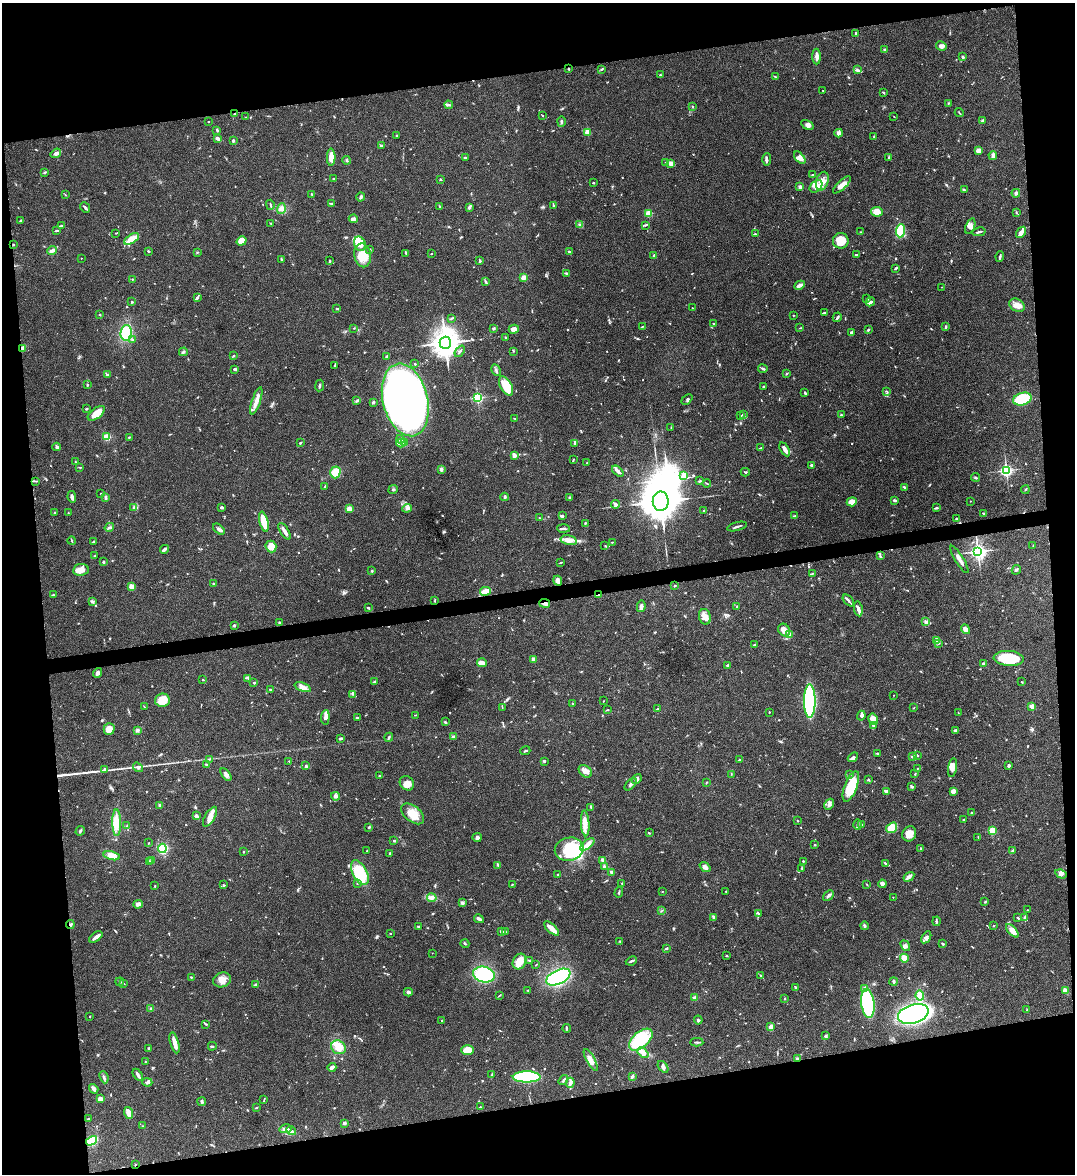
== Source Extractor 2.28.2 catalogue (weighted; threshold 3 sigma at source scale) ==
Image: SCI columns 134-4423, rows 2-4686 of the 4665 x 4686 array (HDU 1 of 3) = the unmasked area's bounding box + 8 px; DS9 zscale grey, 4 x 4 block average (1 PNG px = mean of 4 x 4 image px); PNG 1077 x 1176 px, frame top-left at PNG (2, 3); each listed source drawn as its Kron ellipse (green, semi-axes under 4 px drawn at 4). Shown black and unused: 19% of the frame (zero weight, under 3 of 4 exposures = <1% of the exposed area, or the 3 px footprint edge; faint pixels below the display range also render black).
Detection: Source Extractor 2.28.2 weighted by HDU 2 'WHT'. Background 0.0555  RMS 0.0047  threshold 0.021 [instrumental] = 3 sigma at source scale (4.5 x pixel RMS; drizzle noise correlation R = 1.50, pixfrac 1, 0.05/0.05 arcsec/px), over >= 5 px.
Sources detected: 924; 2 too faint to see at this stretch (4 x 4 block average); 3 inside a brighter object's white glare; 7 cosmic-ray / hot-pixel residue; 2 long thin detections or spike segments (spike, bleed or trail) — neither listed nor drawn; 24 coinciding with a brighter row at this scale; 43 inside a brighter listed object's ellipse — not listed separately; of the other 843, all 500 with FLUX_AUTO >= 1.52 (the completeness limit of this list) listed and drawn (343 fainter detections not listed), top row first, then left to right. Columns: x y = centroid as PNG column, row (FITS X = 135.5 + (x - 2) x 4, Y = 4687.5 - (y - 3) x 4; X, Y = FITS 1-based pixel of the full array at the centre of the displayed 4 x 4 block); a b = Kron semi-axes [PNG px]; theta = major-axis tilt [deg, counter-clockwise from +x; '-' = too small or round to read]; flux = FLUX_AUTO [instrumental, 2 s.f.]
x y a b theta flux
856 33 3 2 - 3.5
941 46 5 4 - 10
885 50 2 2 - 16
817 57 8 2 -88 15
963 57 2 2 - 5.8
569 69 2 2 - 5.3
601 69 3 2 - 2.8
857 70 4 3 - 4.4
660 75 3 2 - 2.6
775 77 4 2 - 2.6
823 91 2 2 - 1.6
884 93 2 2 - 2.3
948 103 2 2 - 3
449 105 4 2 - 4.5
692 106 2 2 - 2.2
959 113 4 2 - 2.4
234 114 2 2 - 1.8
542 115 2 2 - 1.8
894 116 2 2 - 1.7
246 117 2 2 - 1.8
561 121 5 2 - 4.9
982 121 2 2 - 21
208 122 2 2 - 4.5
807 125 7 4 -32 9.1
217 130 3 2 - 4.8
587 132 2 2 - 76
839 133 4 4 - 10
397 136 2 2 - 1.7
874 136 3 2 - 1.8
217 138 4 2 - 16
233 140 4 2 - 3.4
381 146 3 2 - 1.6
978 151 3 3 - 14
56 153 5 3 - 10
993 156 4 3 - 8.2
331 157 8 3 90 42
889 157 3 2 - 1.7
465 158 3 2 - 4.5
800 158 7 3 -50 13
767 159 6 2 87 6.6
347 160 4 2 - 2.8
665 163 2 2 - 1.7
671 163 4 3 - 11
45 172 2 2 - 2.8
812 174 3 2 - 1.7
333 179 3 2 - 1.9
440 180 2 2 - 2.4
822 181 9 6 73 27
593 183 3 2 - 2.1
842 185 11 3 43 24
816 186 7 5 46 21
800 187 2 2 - 13
964 190 4 2 - 4.7
1016 193 4 3 - 8
312 194 3 2 - 2.4
65 195 3 2 - 1.7
361 197 4 2 - 5.5
331 203 3 2 - 3.4
270 205 5 2 - 3.6
553 205 2 2 - 1.9
440 206 2 2 - 1.9
85 207 6 2 -52 6.3
469 207 4 3 - 7.4
281 209 5 4 - 9.9
877 212 6 5 - 30
1016 212 3 2 - 2.1
649 213 2 2 - 130
353 219 4 3 - 11
21 220 3 2 - 1.9
271 223 2 2 - 2.2
580 224 4 2 - 2.8
645 225 4 2 - 3.1
62 226 4 2 - 2.8
970 226 8 4 69 14
56 231 4 2 - 4.2
900 231 6 4 85 72
861 232 2 2 - 1.9
979 232 7 2 12 6.6
1021 232 6 3 55 14
116 233 2 2 - 1.5
755 234 2 2 - 3
132 239 8 3 31 62
242 241 5 4 - 33
841 241 8 8 - 51
360 244 7 5 -70 27
13 245 2 2 - 2.5
370 249 3 2 - 2.1
52 251 5 2 - 13
148 251 2 2 - 3.8
197 252 3 2 - 1.5
569 252 2 2 - 3.5
406 253 3 2 - 2.3
431 254 2 2 - 2.2
363 255 12 8 -80 50
654 255 3 2 - 2.7
856 255 3 2 - 3.7
1000 256 5 2 - 4.8
81 258 2 2 - 3.1
281 259 2 2 - 4.3
330 261 3 2 - 3.4
480 261 3 2 - 3.7
896 268 3 2 - 5.3
567 273 2 2 - 2.7
523 277 2 2 - 75
132 279 2 2 - 1.8
486 282 3 2 - 2.9
799 285 5 2 - 15
942 287 2 2 - 1.8
197 298 4 2 - 3.9
867 299 2 2 - 2.3
131 302 4 2 - 3.3
870 302 5 4 - 7.3
1017 305 8 6 -30 22
692 308 2 2 - 1.8
337 309 3 2 - 3.3
824 313 2 2 - 3.1
100 315 2 2 - 1.6
793 315 2 2 - 4.7
837 317 5 2 - 6.2
451 318 4 2 - 2.7
713 324 2 2 - 1.7
642 327 3 2 - 1.9
945 327 3 2 - 3.4
354 328 2 2 - 1.9
494 328 2 2 - 1.6
800 328 3 2 - 1.6
514 329 5 4 - 15
868 330 3 2 - 2.3
126 333 8 6 86 99
851 333 4 3 - 4.7
505 338 3 2 - 3.1
132 339 3 2 - 2.7
445 343 6 5 - 3500
23 348 3 2 - 18
460 351 6 2 50 5.4
513 351 3 2 - 1.8
183 352 4 2 - 3.4
233 356 2 2 - 2.6
387 356 4 2 - 5.7
415 364 2 2 - 2.8
335 365 4 2 - 3.3
235 369 3 2 - 5.4
763 369 4 2 - 5.3
496 370 6 2 -63 5.1
786 374 3 2 - 2.7
108 375 3 2 - 5.8
87 385 2 2 - 4.4
320 386 6 2 82 4.2
506 386 10 5 -61 78
764 387 2 2 - 5.5
886 391 3 2 - 2.2
805 393 2 2 - 5.4
477 398 2 2 - 460
687 399 6 2 42 3.8
1022 399 9 6 17 140
405 400 37 22 -76 2200
256 401 14 3 71 27
357 401 3 2 - 3
373 402 3 3 - 4.8
86 409 3 2 - 3.2
96 413 10 5 38 38
743 414 3 2 - 3.3
841 415 2 2 - 8.6
741 416 2 2 - 3.2
515 418 4 2 - 1.8
671 428 3 2 - 1.7
107 437 4 3 - 29
129 437 3 2 - 2.3
400 439 4 2 - 4.2
300 443 2 2 - 4
401 443 5 2 - 6.8
405 443 3 3 - 4.1
575 443 3 2 - 4.1
57 447 4 3 - 5.1
761 448 4 2 - 3.3
785 449 8 3 -60 18
514 455 4 3 - 16
573 460 4 2 - 2
75 462 2 2 - 1.8
587 462 2 2 - 2.3
811 465 2 2 - 4
80 467 4 2 - 2.2
441 469 4 3 - 5.9
1006 470 2 2 - 630
618 471 7 3 -40 9.2
335 472 6 5 - 35
745 472 4 2 - 2.8
684 475 3 3 - 9.5
975 477 4 2 - 2.8
36 481 4 2 - 3.5
700 481 3 2 - 3.4
707 483 4 2 - 2.4
325 486 3 2 - 1.7
904 487 2 2 - 5.2
393 489 5 2 - 3.7
1025 490 4 2 - 1.7
101 494 3 2 - 1.9
72 497 6 2 -83 8.9
105 497 3 2 - 7.1
505 497 4 2 - 6.9
569 497 2 2 - 7.4
894 500 2 2 - 8.2
661 501 10 8 89 11000
970 501 2 2 - 1.5
852 502 5 4 - 20
616 504 4 2 - 8.7
133 507 2 2 - 2.2
221 507 3 2 - 2
407 508 5 2 - 3.6
936 508 3 2 - 3
349 509 3 3 - 17
704 511 2 2 - 2.6
55 512 2 2 - 9.6
68 513 2 2 - 2.1
983 513 3 2 - 2.8
562 516 3 2 - 6.9
794 516 3 2 - 3.5
539 518 2 2 - 1.9
956 519 3 2 - 4.6
264 522 10 4 -76 69
585 523 3 2 - 2.4
737 526 10 2 15 6.9
109 527 5 2 - 5.2
564 528 6 2 -4 6.6
219 529 7 3 -40 8.9
285 531 9 2 -59 16
569 540 8 4 -13 19
72 541 4 2 - 2.4
94 541 3 2 - 3.2
612 542 3 2 - 1.7
605 546 3 2 - 1.5
1033 546 2 2 - 1.6
271 547 6 5 - 33
164 549 4 2 - 12
978 551 3 3 - 950
94 556 3 2 - 1.9
880 556 3 2 - 2.9
959 559 16 3 -58 16
103 562 3 2 - 2.9
561 562 2 2 - 1.6
81 570 8 5 8 23
1016 570 5 2 - 3.9
372 571 2 2 - 4.3
812 573 2 2 - 1.9
558 581 5 3 - 15
214 584 3 2 - 3.1
675 586 2 2 - 3
132 587 4 3 - 19
485 591 5 2 - 49
53 595 3 2 - 2.8
598 595 3 2 - 2.6
435 600 3 2 - 2
92 601 3 2 - 3.4
848 601 7 2 -46 6.4
545 603 5 3 - 10
641 606 5 3 - 9.5
737 606 3 2 - 1.9
368 608 3 2 - 2.7
858 609 7 3 -79 10
705 617 8 6 -74 19
926 621 4 2 - 3.8
280 623 3 2 - 3.8
234 625 3 2 - 3.3
965 629 5 3 - 20
784 630 6 5 - 23
789 635 3 2 - 4.2
936 641 3 2 - 3
938 643 3 2 - 1.8
755 645 3 2 - 4.9
1009 658 15 7 -4 120
533 659 3 3 - 9.7
482 663 5 3 - 21
984 664 2 2 - 7.7
727 666 3 2 - 5.1
97 673 5 4 - 9.1
248 679 3 2 - 1.8
203 680 2 2 - 2.2
374 682 3 2 - 4.3
1022 682 3 2 - 1.6
254 683 2 2 - 10
303 687 8 4 -22 14
271 690 3 2 - 3.8
353 694 2 2 - 2.3
894 695 2 2 - 1.7
162 700 7 6 - 52
603 701 2 2 - 1.9
810 701 17 6 -90 480
573 704 2 2 - 3
1032 706 2 2 - 60
144 707 3 2 - 1.7
502 707 3 2 - 1.7
658 708 3 2 - 1.7
914 708 3 2 - 1.7
608 710 2 2 - 1.8
769 712 2 2 - 3.3
958 713 3 2 - 1.7
415 715 3 2 - 1.6
861 716 5 2 - 4.6
325 717 7 3 84 13
357 718 3 2 - 2.6
873 719 6 4 -79 25
445 722 4 2 - 3
874 725 3 3 - 6.1
109 729 5 5 - 31
137 730 3 3 - 6.5
956 730 4 2 - 4.7
389 737 4 2 - 5.1
453 737 3 3 - 7.9
340 739 3 2 - 5.8
525 751 5 2 - 3.4
878 753 4 2 - 3.4
917 755 2 2 - 1.8
912 756 3 2 - 3.1
853 757 6 3 41 5.6
209 759 3 2 - 2.6
739 760 3 2 - 3.1
289 761 2 2 - 3.4
544 761 3 2 - 4.4
206 764 3 2 - 3.6
1009 765 3 3 - 6.1
306 766 2 2 - 6.2
138 767 5 4 - 6.2
952 768 9 4 80 13
105 769 3 3 - 9.2
917 769 2 2 - 1.7
585 771 7 5 -40 17
226 774 7 3 -55 10
731 774 2 2 - 1.6
850 774 2 2 - 2.5
915 774 3 2 - 1.9
380 776 2 2 - 1.5
637 779 5 4 - 10
869 780 2 2 - 3
706 782 3 2 - 1.7
407 783 8 6 -46 22
631 784 7 3 47 7.1
851 786 16 6 68 120
912 787 4 2 - 4.8
886 791 4 3 - 8.1
953 791 4 3 - 14
336 796 4 4 - 8.1
829 804 6 3 60 8.2
160 805 2 2 - 20
591 807 3 2 - 2.3
971 813 3 2 - 2.8
413 814 13 7 -39 43
196 816 4 3 - 7.1
210 817 11 5 60 23
964 820 3 2 - 1.7
797 821 3 2 - 2
117 823 13 4 -89 29
585 823 13 4 -86 25
861 824 3 2 - 2.6
858 825 5 2 - 6.1
127 826 3 2 - 2.5
369 827 2 2 - 4.4
892 828 6 4 34 63
80 831 5 2 - 6.2
992 831 2 2 - 150
649 833 2 2 - 1.5
909 834 8 6 58 28
477 837 5 4 - 6.3
978 837 3 2 - 1.7
393 841 3 2 - 3
148 843 3 2 - 1.7
587 844 8 4 39 18
815 845 2 2 - 3.9
162 848 4 4 - 160
921 848 2 2 - 7.7
569 849 14 11 12 96
367 851 2 2 - 1.7
1012 851 3 2 - 2.4
243 852 2 2 - 5.7
390 853 3 2 - 2.4
112 856 8 4 -13 34
151 860 2 2 - 2.1
603 860 3 3 - 9
803 861 2 2 - 6
150 862 4 2 - 3.4
885 863 4 2 - 3.2
498 865 3 2 - 2.7
604 867 3 2 - 8.3
705 867 6 4 -37 11
802 868 4 2 - 1.8
612 872 3 2 - 12
360 873 13 7 -62 160
558 874 2 2 - 3.2
1061 874 6 3 -29 8.8
909 877 6 3 33 7.7
622 883 2 2 - 2.4
357 884 2 2 - 1.9
512 884 2 2 - 2.4
882 884 4 3 - 12
224 885 4 2 - 2.7
867 885 3 2 - 1.9
155 886 3 2 - 1.8
662 891 2 2 - 1.9
726 891 2 2 - 1.6
619 892 5 2 - 3.1
828 895 6 3 43 8
893 897 2 2 - 2.9
432 898 5 4 - 11
985 902 2 2 - 3
462 903 4 3 - 4.2
138 904 4 3 - 17
662 910 3 2 - 1.6
1028 910 3 2 - 1.7
758 913 2 2 - 1.7
1025 917 2 2 - 1.8
714 918 3 2 - 3
1018 918 3 2 - 2.9
479 919 5 2 - 8
936 921 5 2 - 3.7
70 925 4 2 - 6.1
418 926 3 2 - 3
864 926 4 3 - 4.2
993 926 3 2 - 1.5
551 928 9 3 -44 41
501 931 4 2 - 8.8
1012 931 8 4 -47 17
506 932 4 2 - 3.2
390 933 2 2 - 1.7
96 937 7 3 36 16
926 937 6 4 57 8.2
620 941 2 2 - 1.8
465 944 4 2 - 3
943 944 2 2 - 4.5
905 946 6 4 -52 8.5
666 948 3 2 - 3.6
432 953 2 2 - 1.9
727 956 2 2 - 3.2
904 958 4 4 - 24
529 960 3 2 - 1.9
519 961 8 6 61 32
631 961 6 2 24 5.3
536 965 3 2 - 1.5
484 975 11 8 -13 270
761 976 3 2 - 2.4
191 977 3 2 - 2.3
558 977 13 7 26 300
222 980 9 7 17 24
120 982 4 2 - 3.3
894 982 4 2 - 2.8
124 983 3 2 - 1.9
256 985 3 2 - 6.4
796 987 4 2 - 3.1
865 988 2 2 - 27
528 990 2 2 - 1.7
1065 990 3 3 - 19
408 992 4 4 - 6
500 995 4 2 - 2.1
920 996 5 4 - 33
695 998 3 2 - 12
785 999 2 2 - 2.1
868 1004 14 6 -83 300
151 1009 3 3 - 5.2
1027 1010 2 2 - 1.6
913 1014 16 9 16 650
90 1016 2 2 - 1.8
442 1020 2 2 - 4.4
698 1020 4 2 - 4.6
206 1024 3 2 - 2
771 1027 3 2 - 19
567 1028 4 2 - 2.9
825 1036 3 2 - 4.4
641 1040 14 8 41 180
697 1042 6 2 -2 4.5
175 1043 11 3 -75 28
212 1046 4 2 - 2.9
338 1047 8 6 -34 31
149 1048 3 2 - 3.3
468 1050 6 5 - 35
643 1052 6 4 -43 21
798 1059 3 2 - 8.2
591 1060 12 4 -62 19
145 1062 2 2 - 1.5
332 1067 4 2 - 10
663 1067 6 4 -50 8.4
138 1075 7 2 -58 10
492 1075 3 2 - 2.7
632 1076 4 2 - 5
104 1077 6 2 -67 6
527 1077 14 5 0 290
563 1080 5 2 - 4.5
147 1082 5 3 - 6.8
570 1083 5 4 - 8.1
94 1089 5 3 - 12
100 1099 4 3 - 13
264 1099 3 2 - 2.2
202 1102 4 3 - 4.4
480 1107 2 2 - 2.8
256 1108 2 2 - 2.4
128 1113 6 4 -72 19
88 1119 3 2 - 1.7
344 1123 3 3 - 6.6
143 1126 2 2 - 1.9
286 1129 6 4 13 9.4
291 1130 5 2 - 4.6
92 1141 6 3 29 160
135 1164 2 2 - 1.6
Overlapping masked pixels (flux is a lower limit): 7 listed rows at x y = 13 245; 23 348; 598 595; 545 603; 70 925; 798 1059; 92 1141
Diffuse or blended objects may show on this block-average render without a row.